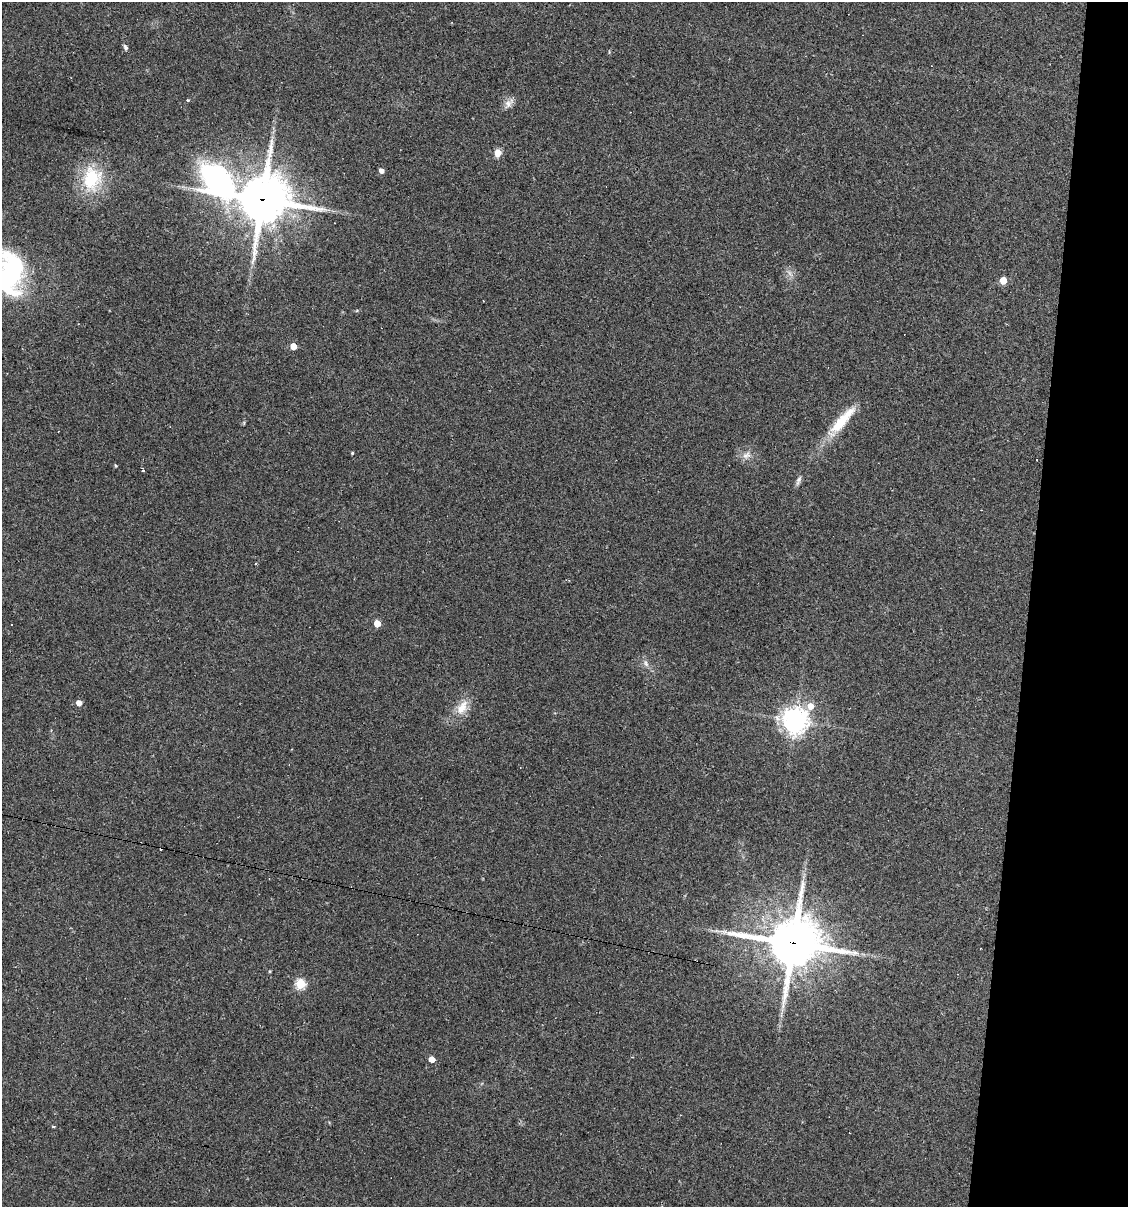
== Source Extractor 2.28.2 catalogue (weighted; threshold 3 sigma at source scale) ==
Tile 8 of 4 x 4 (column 4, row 2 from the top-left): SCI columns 3489-4614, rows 2412-3616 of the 4843 x 4822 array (HDU 1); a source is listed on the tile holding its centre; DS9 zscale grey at full resolution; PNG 1130 x 1209 px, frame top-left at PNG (2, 2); no overlay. Shown black and unused: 9% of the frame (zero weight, under 2 of 3 exposures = <1% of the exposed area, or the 3 px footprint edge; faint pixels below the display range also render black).
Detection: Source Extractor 2.28.2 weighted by HDU 2 'WHT'; one run over the whole footprint, this tile lists its part. Background 0.0907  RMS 0.006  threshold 0.0272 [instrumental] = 3 sigma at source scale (4.5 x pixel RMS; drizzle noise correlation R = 1.50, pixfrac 1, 0.05/0.05 arcsec/px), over >= 5 px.
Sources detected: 34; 1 too faint to see at this stretch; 5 cosmic-ray / hot-pixel residue — not listed; the other 28 listed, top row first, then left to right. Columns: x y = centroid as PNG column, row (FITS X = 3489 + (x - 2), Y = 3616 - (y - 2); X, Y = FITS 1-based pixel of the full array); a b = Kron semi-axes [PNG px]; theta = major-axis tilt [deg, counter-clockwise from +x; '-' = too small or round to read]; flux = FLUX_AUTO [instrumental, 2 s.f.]
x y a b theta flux
125 47 7 4 -62 1.5
188 100 4 3 - 0.67
509 103 16 9 49 3.9
498 153 8 7 - 5.2
381 171 4 4 - 3.4
92 179 33 25 79 32
219 182 90 39 -57 150
262 200 17 16 - 2400
10 273 50 29 88 85
1003 280 5 5 - 14
293 346 5 4 - 7.4
842 421 49 11 49 22
352 453 4 3 - 0.63
747 455 14 10 37 4.5
115 465 4 4 - 0.77
143 470 3 3 - 1.1
798 480 14 5 71 2.2
377 623 5 4 - 13
646 663 11 6 -68 2.6
79 703 5 4 - 4.9
810 706 7 6 - 6.8
462 707 24 13 60 10
795 720 9 9 - 530
793 943 20 17 -3 2600
270 971 4 3 - 0.6
300 984 5 5 - 44
432 1059 5 4 - 9.1
53 1126 5 3 - 0.53
Overlapping masked pixels (flux is a lower limit): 3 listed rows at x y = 219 182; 262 200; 793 943
Isophote crosses this tile's border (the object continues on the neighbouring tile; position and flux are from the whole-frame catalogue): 1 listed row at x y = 10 273